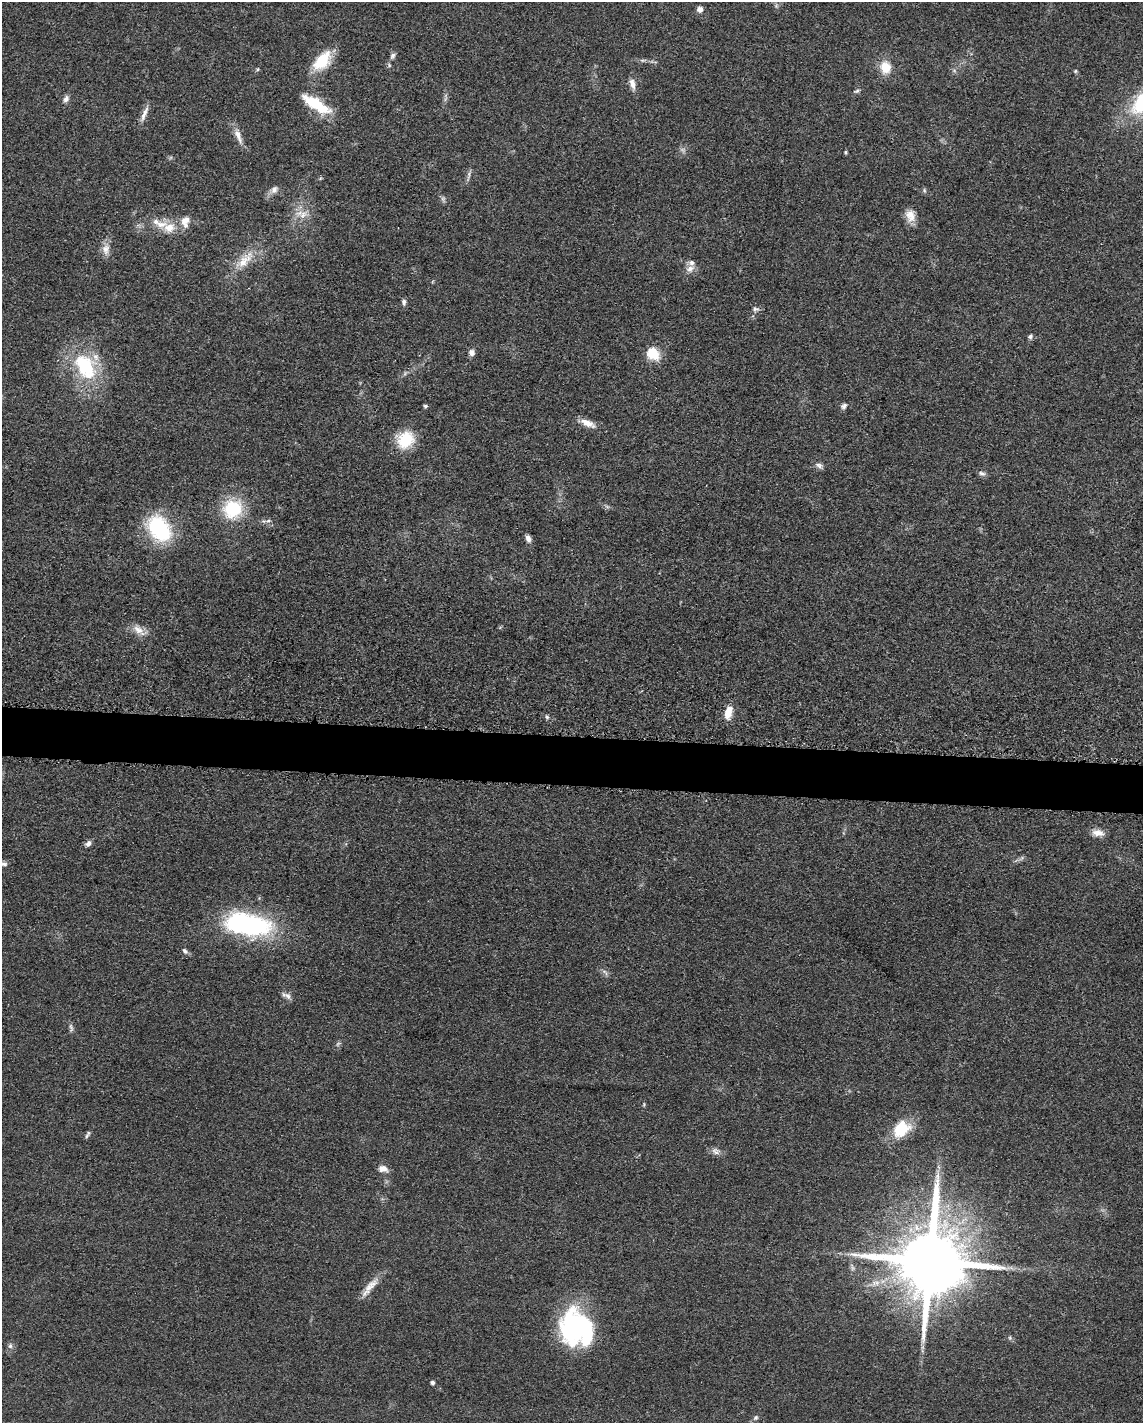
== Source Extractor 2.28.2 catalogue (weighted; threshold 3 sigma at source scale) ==
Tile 6 of 4 x 3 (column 2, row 2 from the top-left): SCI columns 1155-2295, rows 1650-3070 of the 4591 x 4659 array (HDU 1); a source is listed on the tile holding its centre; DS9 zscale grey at full resolution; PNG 1145 x 1425 px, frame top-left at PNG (2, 2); no overlay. Shown black and unused: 3% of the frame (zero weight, under 3 of 5 exposures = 4% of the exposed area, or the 3 px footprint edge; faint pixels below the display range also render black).
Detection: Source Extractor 2.28.2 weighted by HDU 2 'WHT'; one run over the whole footprint, this tile lists its part. Background 0.0483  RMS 0.0056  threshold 0.0254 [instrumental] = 3 sigma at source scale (4.5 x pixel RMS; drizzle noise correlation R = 1.50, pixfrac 1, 0.05/0.05 arcsec/px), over >= 5 px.
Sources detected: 68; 3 too faint to see at this stretch — not listed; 4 inside a brighter listed object's ellipse — not listed separately; the other 61 listed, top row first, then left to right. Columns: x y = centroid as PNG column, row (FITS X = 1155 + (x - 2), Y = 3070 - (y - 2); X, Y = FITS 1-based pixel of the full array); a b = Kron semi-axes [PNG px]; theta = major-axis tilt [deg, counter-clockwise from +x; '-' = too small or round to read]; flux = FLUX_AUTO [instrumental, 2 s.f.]
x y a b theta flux
700 9 7 7 - 2.7
392 56 9 6 59 1.7
322 60 25 14 49 20
389 65 6 4 -73 0.81
885 67 11 9 -78 12
954 70 6 4 -45 1.1
1075 71 5 5 - 0.68
632 84 14 7 -74 3.9
856 91 8 4 15 1.1
66 99 9 6 57 2.3
316 104 29 10 -32 26
144 114 22 5 68 3.8
238 136 23 7 -70 5
845 152 4 4 - 0.71
469 174 9 3 -85 1.3
274 190 12 8 56 3
303 214 13 8 43 5
910 215 16 12 -72 6
185 221 17 11 85 5.9
169 228 19 15 -24 9.8
106 249 16 10 86 4.6
245 260 33 12 47 13
690 269 12 8 28 3.7
404 302 9 6 -85 1.5
755 309 8 6 -4 1.6
1030 336 6 5 - 1.4
472 352 7 7 - 2.6
653 354 18 14 -47 11
85 366 32 20 -57 42
426 406 5 4 - 0.98
844 406 9 7 40 1.8
588 423 20 8 -25 5.9
406 439 15 13 52 24
819 466 11 6 -36 2
982 473 9 6 -18 1.7
233 509 22 20 48 28
159 528 29 20 -57 48
528 539 9 6 -70 2.3
139 630 20 9 -40 5.4
728 713 17 9 75 6.7
547 717 5 5 - 1
1098 833 15 8 -6 4.7
88 843 8 6 46 2.1
4 864 10 5 -5 1.4
246 924 48 21 -10 95
185 951 9 6 -45 1.6
605 972 12 4 -47 1.6
287 996 14 6 -25 2.4
71 1027 13 4 -76 1.5
338 1044 8 3 45 0.91
901 1129 24 18 40 18
86 1136 9 4 60 1.1
716 1151 12 8 -35 2.7
383 1169 11 7 -10 4.2
930 1261 20 18 84 6600
368 1288 30 9 56 7.1
576 1328 38 31 -58 91
1010 1338 6 5 - 0.91
10 1346 7 5 -69 1.4
432 1382 4 4 - 1.6
756 1418 7 6 - 1.3
Isophote crosses this tile's border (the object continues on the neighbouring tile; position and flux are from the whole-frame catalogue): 1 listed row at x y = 4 864